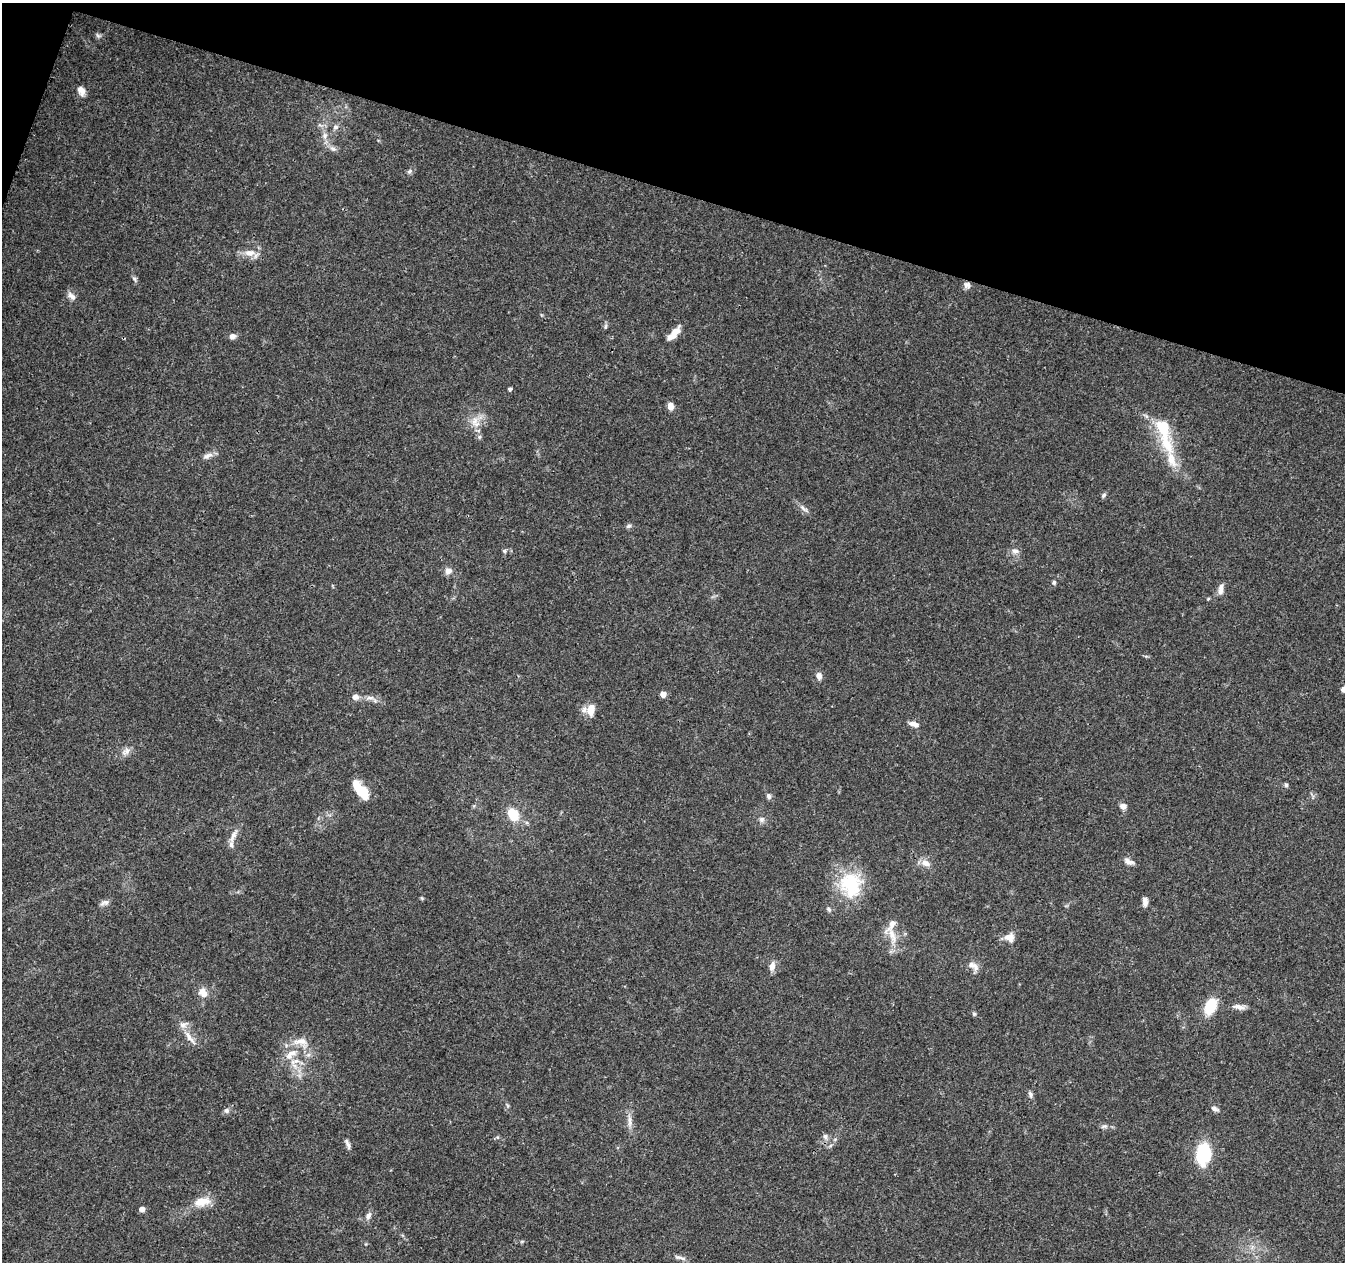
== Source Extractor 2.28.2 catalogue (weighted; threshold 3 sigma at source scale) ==
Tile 2 of 4 x 4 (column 2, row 1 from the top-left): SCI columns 1356-2698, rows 4064-5323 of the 5390 x 5544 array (HDU 1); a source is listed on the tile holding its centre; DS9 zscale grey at full resolution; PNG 1347 x 1264 px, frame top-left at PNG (2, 3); no overlay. Shown black and unused: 15% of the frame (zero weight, under 3 of 4 exposures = <1% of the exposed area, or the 3 px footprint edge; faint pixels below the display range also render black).
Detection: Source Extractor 2.28.2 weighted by HDU 2 'WHT'; one run over the whole footprint, this tile lists its part. Background 0.0503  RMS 0.0025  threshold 0.0115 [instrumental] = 3 sigma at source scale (4.5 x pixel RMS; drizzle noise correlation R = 1.50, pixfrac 1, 0.0396/0.0396 arcsec/px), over >= 5 px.
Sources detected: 81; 1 inside a brighter object's white glare — not listed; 8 inside a brighter listed object's ellipse — not listed separately; the other 72 listed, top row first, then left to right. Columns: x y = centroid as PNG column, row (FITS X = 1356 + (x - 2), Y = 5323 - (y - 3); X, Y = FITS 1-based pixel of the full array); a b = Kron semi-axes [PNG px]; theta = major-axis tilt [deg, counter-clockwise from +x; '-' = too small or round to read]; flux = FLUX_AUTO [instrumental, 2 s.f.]
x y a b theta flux
98 36 7 5 -54 0.55
81 91 12 9 -65 1.5
335 127 8 7 - 0.84
325 136 10 7 89 1.3
333 149 10 6 -29 1
409 171 7 5 44 0.59
250 253 17 9 -5 2.6
134 279 9 4 -71 0.57
967 285 9 8 - 1
71 296 13 7 -42 1.3
605 326 8 4 81 0.45
674 333 20 7 47 3.1
232 336 8 7 - 1
510 389 4 4 - 0.49
670 406 8 6 -88 1.8
475 421 13 8 66 2.3
479 437 6 5 - 0.48
1166 443 34 16 -65 9.1
208 456 15 7 25 1.4
1103 495 7 5 43 0.48
804 509 17 4 -41 1
629 526 8 5 27 0.57
504 551 6 5 - 0.44
1015 551 10 8 -5 1.2
448 570 9 8 - 1.5
1054 582 5 5 - 0.52
1221 589 15 6 81 1.4
819 676 9 7 -85 1.3
1343 689 7 6 - 0.64
663 694 4 4 - 2.4
355 697 8 7 - 1.3
370 698 12 4 0 1.1
591 709 13 7 83 3.2
914 724 14 6 -18 1.3
126 752 14 8 44 1.5
1286 785 6 4 -73 0.49
363 792 15 9 -51 7.3
769 796 7 6 - 0.67
1123 806 8 6 -10 1.3
513 814 7 6 - 12
762 819 8 7 - 0.86
234 834 17 7 61 1.6
1128 861 13 6 -24 1.3
926 863 13 8 -24 1.8
851 883 33 29 76 14
422 898 5 4 - 0.31
1145 901 10 5 88 1.2
105 903 13 6 19 0.98
829 909 8 5 -42 0.55
892 935 27 9 -72 3.6
1009 937 11 10 - 2.2
772 966 14 7 76 1.5
973 966 17 9 -32 1.8
203 992 13 11 -51 2.2
1210 1006 16 10 64 7.6
1239 1007 16 6 -8 1.5
974 1014 5 4 - 0.42
190 1038 25 6 -52 2.1
291 1054 22 10 35 3.8
1030 1095 8 6 -78 0.74
1215 1109 10 6 -21 0.87
226 1111 7 6 - 0.73
630 1121 18 5 -81 1.6
1104 1126 10 5 11 0.74
825 1136 8 6 -64 0.87
348 1144 15 5 -68 0.94
1204 1154 22 15 87 16
202 1202 22 12 12 4
142 1209 5 4 - 1.7
368 1215 10 7 67 1.1
522 1241 6 3 19 0.3
679 1257 13 5 -10 0.97
Isophote crosses this tile's border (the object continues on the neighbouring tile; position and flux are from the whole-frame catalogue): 1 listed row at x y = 1343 689